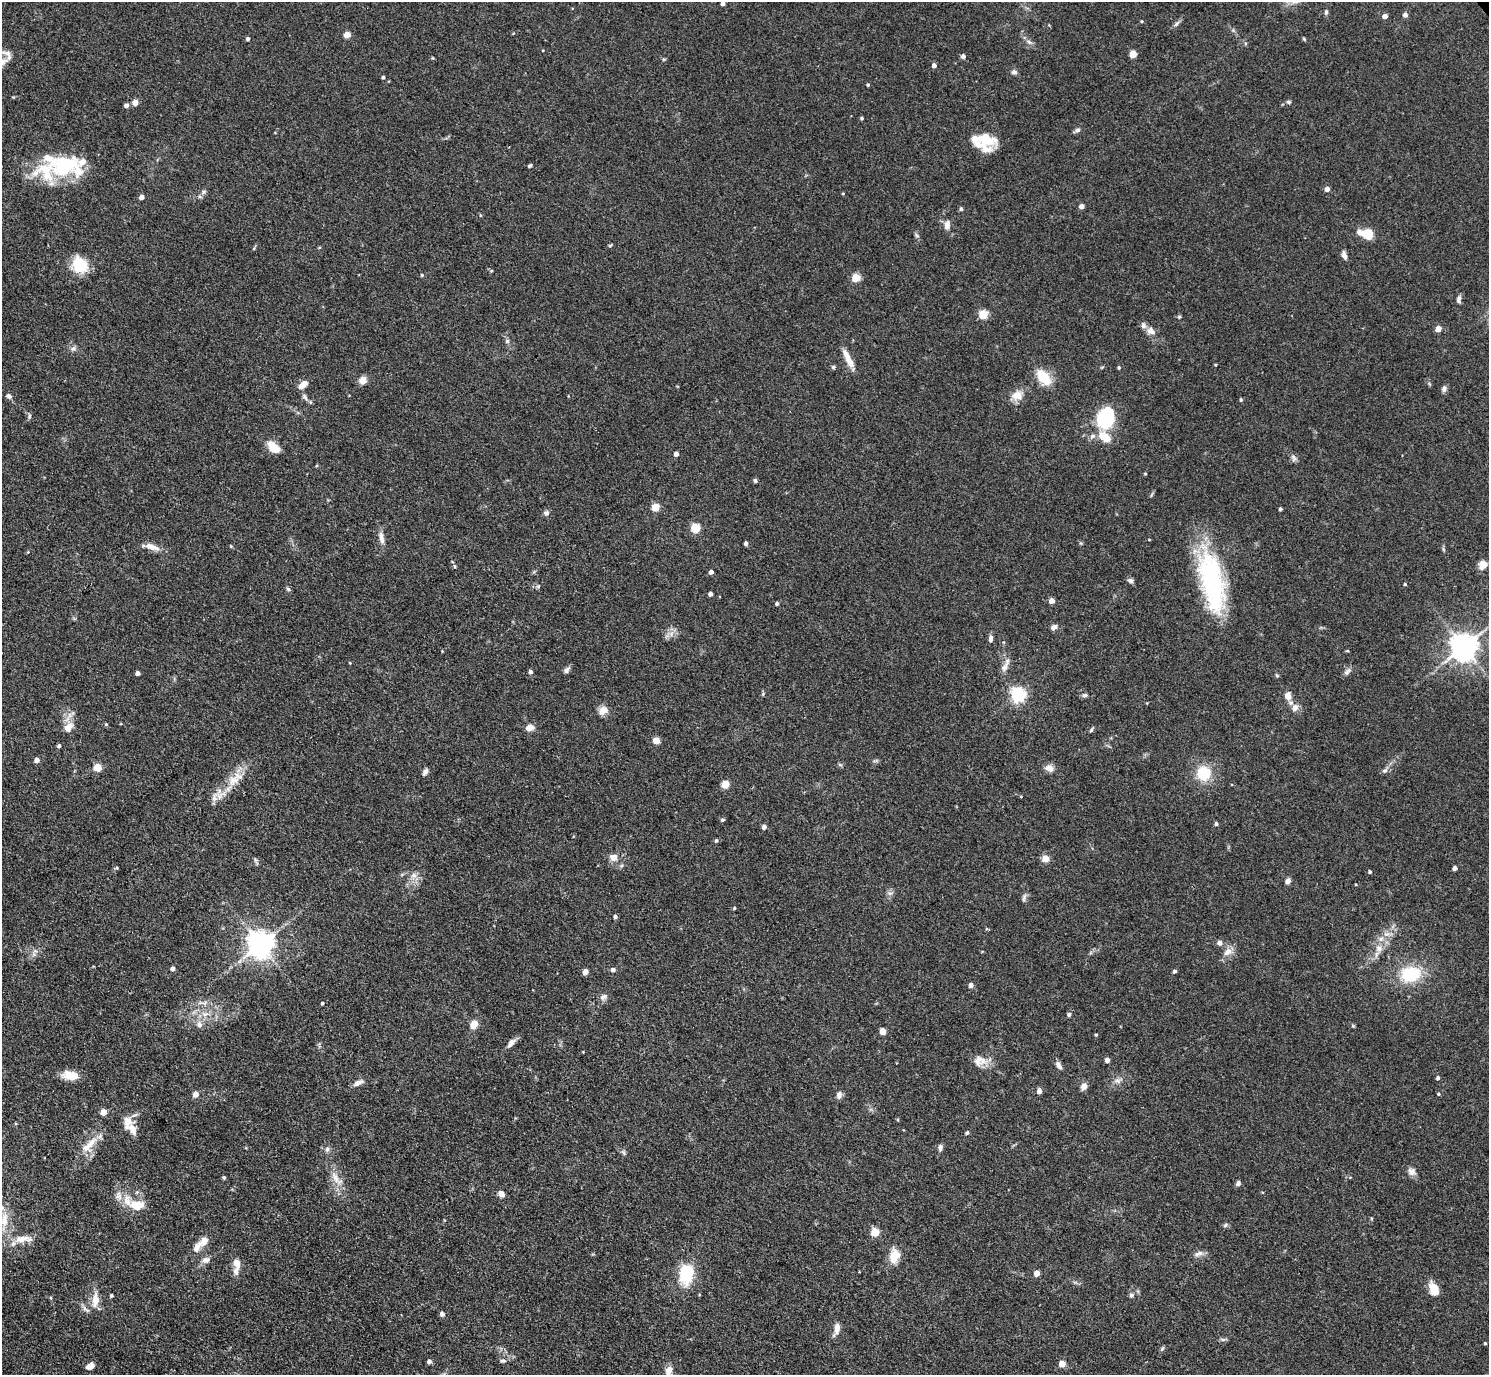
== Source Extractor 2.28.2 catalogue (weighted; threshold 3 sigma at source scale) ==
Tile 7 of 4 x 4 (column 3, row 2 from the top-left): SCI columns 2978-4464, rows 3046-4418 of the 5954 x 5950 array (HDU 1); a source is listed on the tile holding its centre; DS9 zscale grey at full resolution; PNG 1491 x 1377 px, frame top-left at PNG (2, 2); no overlay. Shown black and unused: <1% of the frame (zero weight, under 3 of 4 exposures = <1% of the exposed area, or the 3 px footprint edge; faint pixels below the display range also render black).
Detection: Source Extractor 2.28.2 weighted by HDU 2 'WHT'; one run over the whole footprint, this tile lists its part. Background 0.0816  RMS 0.0057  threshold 0.0256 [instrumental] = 3 sigma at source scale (4.5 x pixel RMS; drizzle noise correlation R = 1.50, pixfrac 1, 0.05/0.05 arcsec/px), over >= 5 px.
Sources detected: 221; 13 inside a brighter listed object's ellipse — not listed separately; the other 208 listed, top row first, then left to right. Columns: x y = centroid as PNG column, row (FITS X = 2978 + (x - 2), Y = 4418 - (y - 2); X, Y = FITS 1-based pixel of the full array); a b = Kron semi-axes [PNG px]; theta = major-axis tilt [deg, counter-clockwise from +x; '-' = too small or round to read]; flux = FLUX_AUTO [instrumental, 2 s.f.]
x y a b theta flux
723 4 4 3 - 1.9
1326 12 6 5 - 1
1405 15 7 5 16 1.4
1385 16 4 4 - 3.6
1142 21 4 3 - 0.54
1176 24 11 5 45 1.5
347 35 5 4 - 8.6
248 39 4 4 - 1.3
1304 39 5 4 - 0.64
1029 42 8 4 -44 1.5
7 54 17 9 -56 3.4
1133 54 5 4 - 15
963 56 5 5 - 2
664 59 6 3 18 0.62
934 65 4 4 - 2.8
1014 72 7 6 - 1.6
383 77 4 4 - 0.97
868 85 4 4 - 0.76
135 102 5 4 - 6.5
1289 102 6 5 - 0.97
126 105 4 4 - 2
862 118 4 4 - 0.86
1077 130 7 5 32 1.7
984 139 26 16 -23 16
64 165 43 29 10 39
530 165 4 3 - 0.85
1327 189 4 4 - 3.6
204 192 7 5 23 1.3
843 193 4 3 - 0.49
141 197 4 4 - 3.6
1081 206 4 4 - 3.5
961 209 5 4 - 1.2
947 225 12 7 84 3.5
1367 234 15 10 -16 12
917 235 7 4 -45 1
610 245 5 3 - 0.68
254 248 6 3 72 0.63
1344 255 8 5 -64 2.8
80 265 17 14 -59 19
491 271 4 3 - 0.56
422 275 4 4 - 0.7
856 277 5 5 - 19
1459 299 10 6 87 1.7
983 314 5 5 - 26
1179 317 5 4 - 0.73
1438 329 4 4 - 6.7
1151 331 13 9 -41 3.7
507 341 7 5 -46 1.2
73 349 8 6 25 1.8
849 361 19 8 -62 6.5
1215 365 3 3 - 0.49
833 367 6 5 - 0.81
1119 367 4 4 - 0.76
1043 377 16 9 -49 16
362 380 10 9 - 3.5
303 384 13 7 40 4
1444 388 8 6 63 1.9
1017 395 11 10 - 6.7
9 396 8 6 -25 1.6
305 397 10 6 -57 1.8
1241 400 5 4 - 0.66
29 416 8 4 81 0.96
1105 418 19 14 72 46
1104 437 17 10 -38 9.2
274 448 13 8 -39 9.8
676 454 4 4 - 3
1294 458 11 6 -75 1.8
1145 474 4 4 - 0.51
755 480 5 4 - 1.1
655 507 5 5 - 17
1280 509 3 3 - 1.2
546 513 7 7 - 1.7
695 528 5 5 - 29
381 538 19 6 -81 3.6
746 543 4 4 - 1.8
152 547 22 7 -19 5
1443 549 6 4 -71 0.75
1483 565 11 10 - 4.1
711 572 4 4 - 2
1131 581 7 6 - 1.6
1212 581 70 23 -78 85
1405 584 3 3 - 0.66
538 586 6 5 - 0.93
288 589 6 4 -45 0.94
710 594 4 4 - 2.3
1052 601 4 4 - 5.6
777 603 4 4 - 1.2
1054 627 6 5 - 2.7
991 639 9 6 84 1.9
1464 647 8 8 - 730
442 651 3 3 - 0.36
1347 651 5 3 - 0.52
350 663 4 2 - 0.4
1005 667 17 6 62 3.3
566 670 9 6 44 1.8
1347 671 14 5 37 1.9
530 672 5 4 - 1.5
138 673 4 4 - 2.2
1277 675 6 4 -31 0.69
1018 695 6 6 - 140
1085 695 6 5 - 1.3
1288 696 11 9 -84 3.9
1295 708 12 8 58 3
603 710 12 10 44 4.2
106 724 4 4 - 0.72
68 727 16 10 50 5.6
529 728 8 6 16 4.3
1091 730 7 3 55 0.79
656 740 5 4 - 11
59 746 4 4 - 1.1
37 760 4 4 - 3.2
840 765 6 4 -20 0.79
97 767 5 5 - 16
1049 768 11 8 -24 3.4
1385 770 9 6 18 1.5
425 772 9 5 58 1.9
1204 773 12 12 - 19
233 780 17 12 39 8.3
725 784 5 5 - 15
214 798 10 6 -90 2.5
722 820 5 4 - 0.81
1216 824 4 4 - 1.4
764 827 4 4 - 2.3
716 840 4 4 - 0.88
613 857 11 9 -22 3.8
1045 858 5 4 - 11
255 860 7 4 -71 0.99
117 868 4 4 - 0.64
1455 868 4 4 - 2.6
1370 872 4 4 - 0.87
414 875 9 8 - 3
1288 881 6 5 - 2.6
890 893 7 4 17 1.2
1024 898 12 5 75 1.5
734 908 4 3 - 0.56
615 917 4 4 - 1.5
1219 943 7 7 - 2
261 944 8 8 - 630
1379 948 11 10 - 4.1
1228 952 12 8 39 4.5
173 969 4 4 - 2.5
613 970 5 5 - 1.6
1175 971 4 4 - 1.4
585 972 4 4 - 5
1410 974 21 16 8 27
971 985 4 4 - 3.2
603 997 11 7 33 2.2
322 1003 4 3 - 0.79
205 1014 9 6 25 2.7
1069 1014 4 4 - 1.4
474 1024 9 7 55 6.2
199 1025 8 7 - 2.5
883 1031 5 4 - 10
1096 1035 4 4 - 0.57
511 1043 12 6 52 3.1
1107 1060 4 4 - 3.6
980 1061 19 14 0 6.4
1059 1066 11 6 -59 2.3
70 1075 17 9 -8 9
1438 1078 5 4 - 1.2
1118 1081 9 6 -7 2
358 1083 12 6 23 3.1
1084 1087 9 7 45 2.7
1039 1091 4 4 - 3.9
195 1094 5 5 - 3.9
1438 1094 4 4 - 0.66
839 1095 9 6 76 2.4
103 1112 5 4 - 8.1
127 1123 18 10 85 6.4
967 1133 5 4 - 1
90 1144 24 9 44 8.4
940 1147 7 6 - 1.9
327 1149 6 6 - 1.5
624 1152 7 5 -58 1.1
1411 1172 11 9 -32 2.9
224 1177 5 4 - 0.77
336 1179 22 9 -50 6.4
1238 1183 7 6 - 1.4
501 1194 8 7 - 2.6
118 1196 13 10 -80 4
137 1205 23 13 -1 10
2 1208 7 5 44 1.6
4 1222 13 10 -81 6.6
1225 1225 6 5 - 1
875 1232 5 5 - 22
23 1239 30 9 4 8
204 1241 15 9 40 5.1
1198 1254 14 6 17 2.4
894 1256 18 11 76 8.9
206 1260 12 8 15 2.9
236 1263 13 8 -68 4.1
1037 1273 4 4 - 6.7
686 1274 16 11 82 31
1434 1289 15 9 -70 7.8
111 1295 4 4 - 0.82
1131 1295 6 5 - 1.6
95 1300 20 9 84 6.6
86 1309 14 4 -39 1.9
442 1314 4 4 - 2.4
837 1328 13 7 86 4.1
1223 1340 7 4 0 1.1
1485 1343 3 3 - 0.63
1162 1348 6 4 58 0.88
503 1361 8 6 2 1.4
429 1362 4 4 - 2.1
1062 1364 5 4 - 8.2
90 1366 8 5 31 4.8
669 1371 14 9 79 4.1
Isophote crosses this tile's border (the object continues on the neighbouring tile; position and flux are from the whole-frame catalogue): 2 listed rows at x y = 2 1208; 669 1371